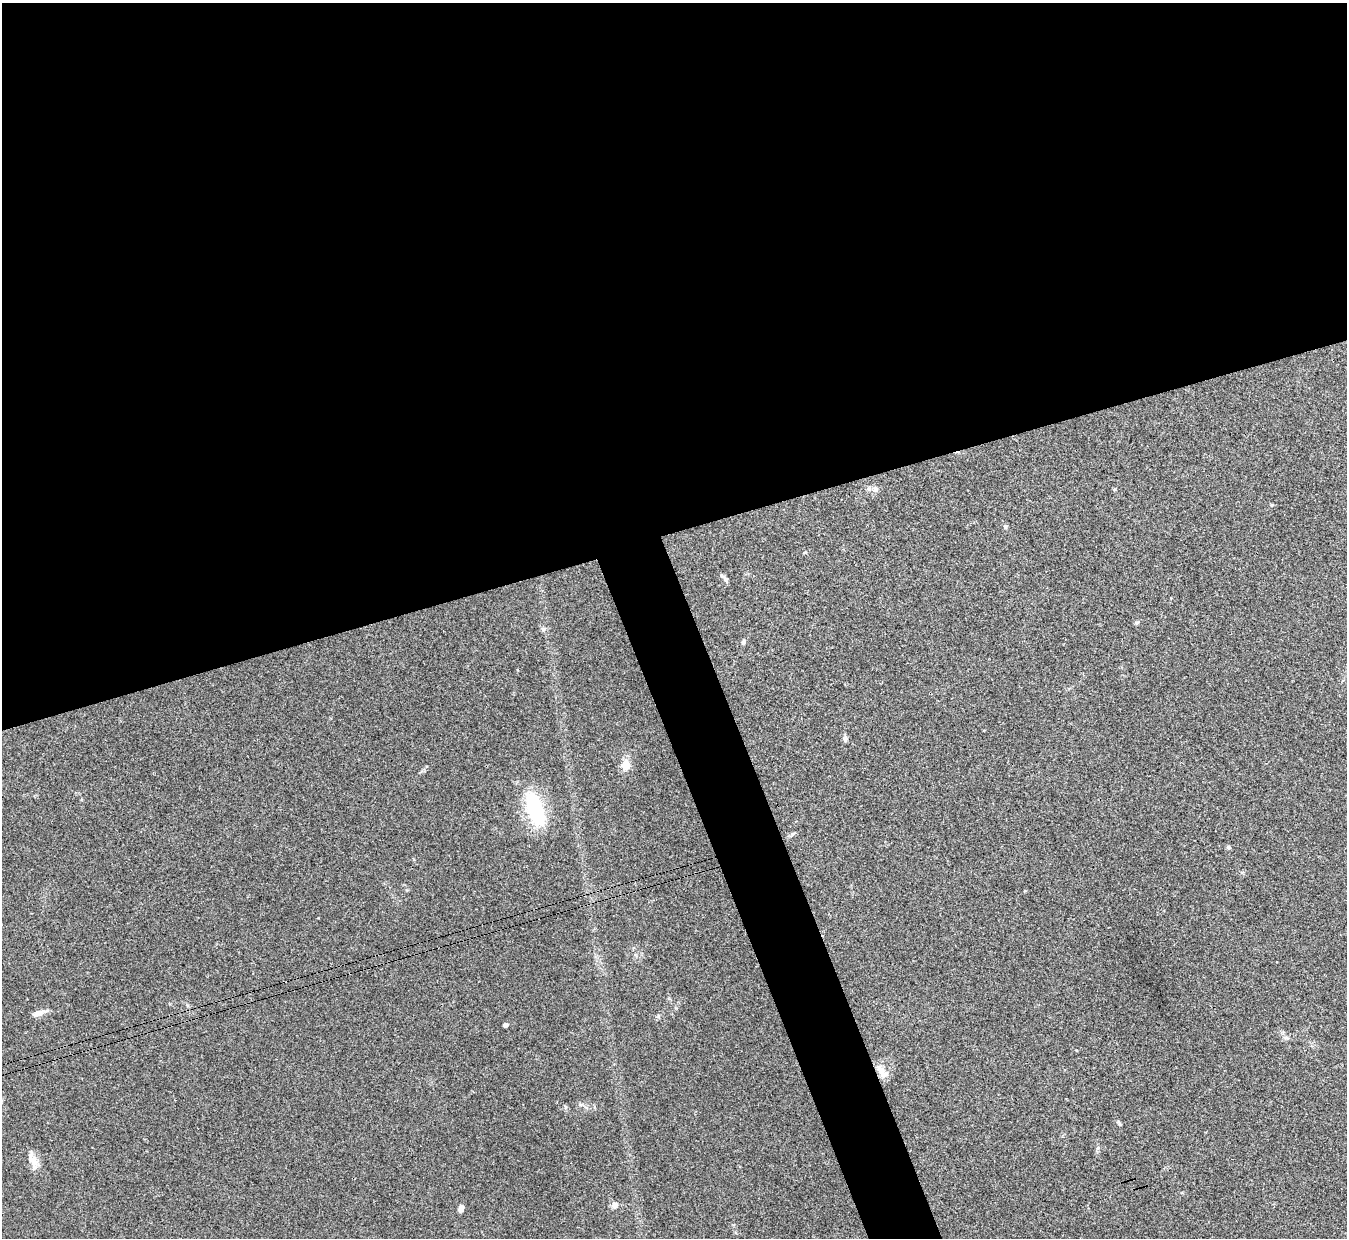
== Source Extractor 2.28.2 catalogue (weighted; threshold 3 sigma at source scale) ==
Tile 2 of 4 x 4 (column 2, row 1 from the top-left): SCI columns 1355-2699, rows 3869-5104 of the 5402 x 5386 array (HDU 1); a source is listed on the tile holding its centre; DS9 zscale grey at full resolution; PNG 1349 x 1240 px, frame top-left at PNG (2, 3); no overlay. Shown black and unused: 46% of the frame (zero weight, under 3 of 4 exposures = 1% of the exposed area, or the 3 px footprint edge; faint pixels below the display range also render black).
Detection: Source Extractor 2.28.2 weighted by HDU 2 'WHT'; one run over the whole footprint, this tile lists its part. Background 0.0565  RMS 0.0051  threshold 0.0227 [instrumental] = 3 sigma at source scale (4.5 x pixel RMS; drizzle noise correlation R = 1.50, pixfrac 1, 0.05/0.05 arcsec/px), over >= 5 px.
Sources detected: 19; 1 inside a brighter listed object's ellipse — not listed separately; the other 18 listed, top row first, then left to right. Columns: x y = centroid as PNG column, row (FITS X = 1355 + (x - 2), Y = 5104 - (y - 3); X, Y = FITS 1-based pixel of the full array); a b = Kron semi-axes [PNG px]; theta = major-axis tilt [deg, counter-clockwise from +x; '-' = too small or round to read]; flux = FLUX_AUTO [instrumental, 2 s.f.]
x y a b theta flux
875 489 8 8 - 1.9
1005 526 6 5 - 0.84
722 576 12 4 -36 1.2
1137 623 7 3 18 0.69
543 629 7 6 - 1.2
744 642 7 5 51 1
845 739 10 5 89 1.3
625 765 15 10 75 4.9
535 809 43 17 -72 35
792 834 6 4 70 0.66
1228 847 6 5 - 0.8
38 1013 12 6 17 4.3
506 1025 4 4 - 2.5
884 1074 16 11 -42 4.6
1120 1124 7 4 -70 0.69
33 1160 24 9 -72 4.9
615 1205 7 7 - 2.5
461 1208 7 5 73 2.6
Unlisted compact peaks at least as high as the median listed source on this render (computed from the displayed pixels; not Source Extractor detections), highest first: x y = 658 1016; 1098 1148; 676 1008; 1272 505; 565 1107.